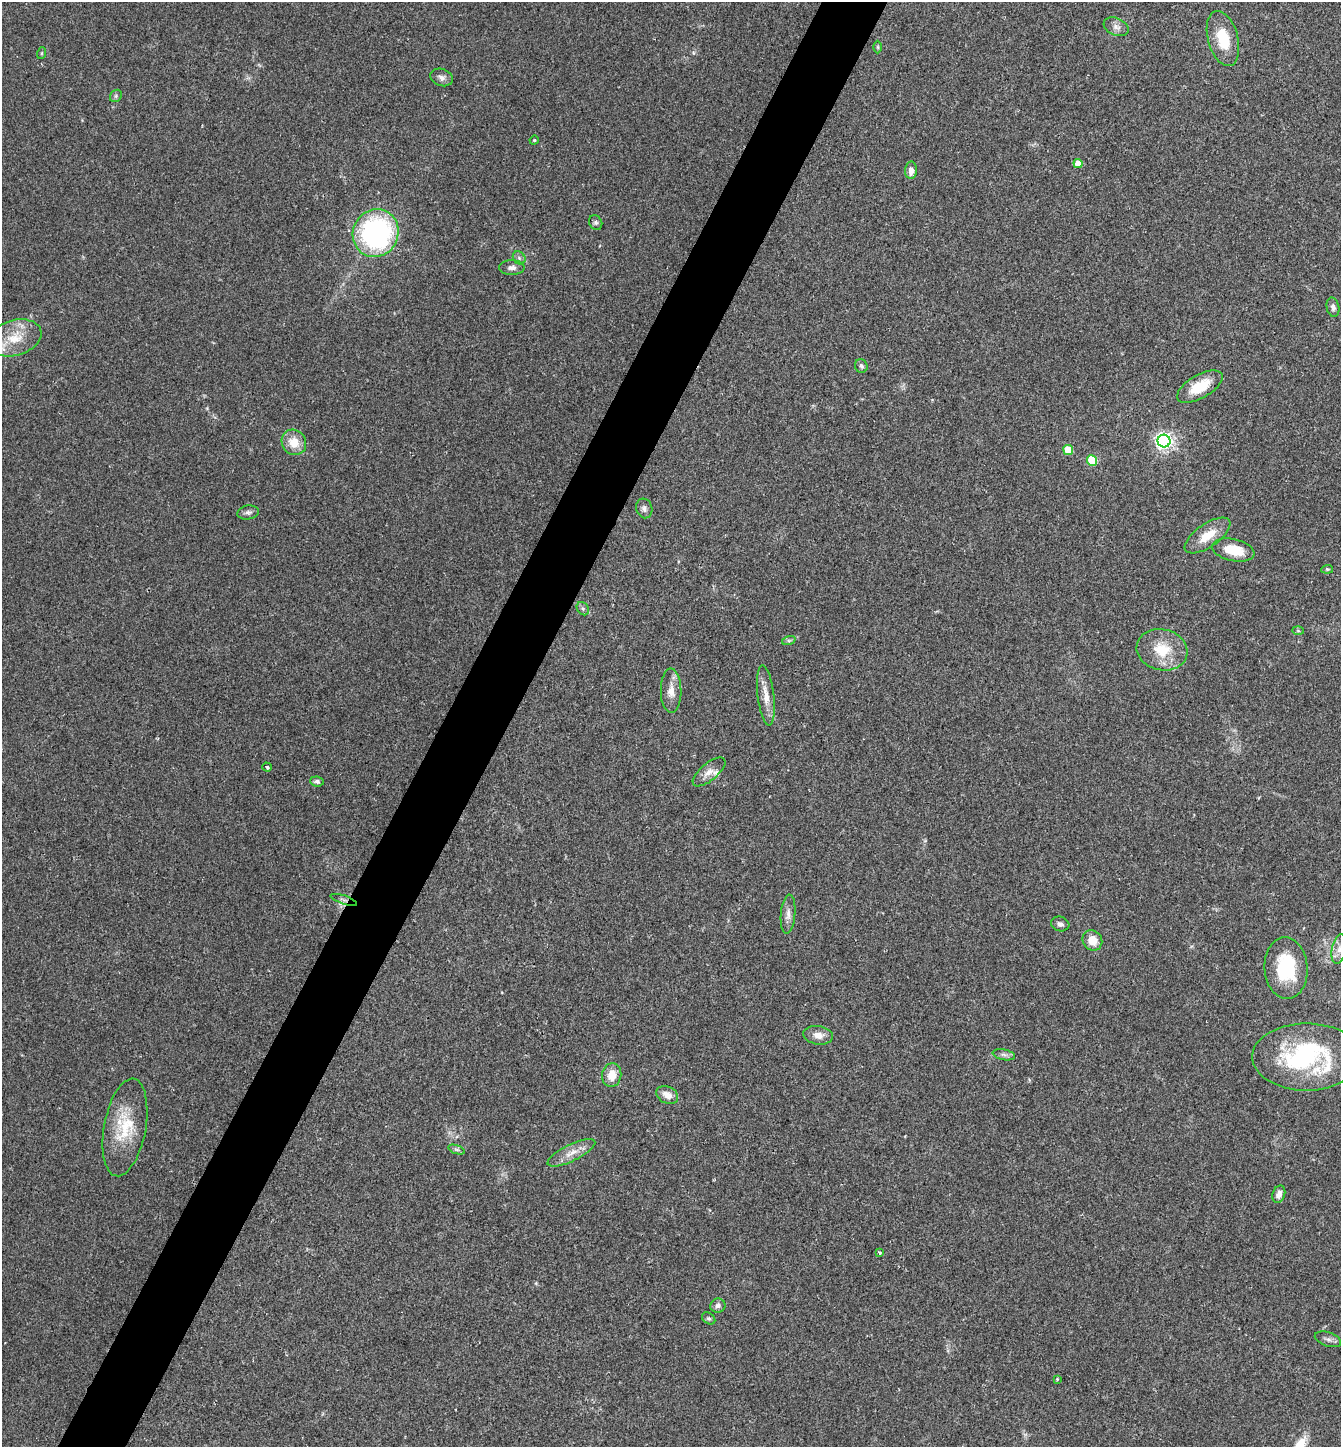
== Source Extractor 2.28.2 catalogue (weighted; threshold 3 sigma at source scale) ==
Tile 7 of 4 x 4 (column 3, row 2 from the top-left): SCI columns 2826-4164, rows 2891-4335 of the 5788 x 5779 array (HDU 1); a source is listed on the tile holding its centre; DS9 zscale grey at full resolution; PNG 1343 x 1449 px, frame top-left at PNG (2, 2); each listed source drawn as its Kron ellipse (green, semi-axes under 4 px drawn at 4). Shown black and unused: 5% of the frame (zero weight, under 2 of 3 exposures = <1% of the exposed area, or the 3 px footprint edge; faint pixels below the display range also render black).
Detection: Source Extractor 2.28.2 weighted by HDU 2 'WHT'; one run over the whole footprint, this tile lists its part. Background 0.057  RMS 0.0088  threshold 0.0396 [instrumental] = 3 sigma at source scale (4.5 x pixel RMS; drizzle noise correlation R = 1.50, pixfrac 1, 0.05/0.05 arcsec/px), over >= 5 px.
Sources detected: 57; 2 inside a brighter listed object's ellipse — not listed separately; the other 55 listed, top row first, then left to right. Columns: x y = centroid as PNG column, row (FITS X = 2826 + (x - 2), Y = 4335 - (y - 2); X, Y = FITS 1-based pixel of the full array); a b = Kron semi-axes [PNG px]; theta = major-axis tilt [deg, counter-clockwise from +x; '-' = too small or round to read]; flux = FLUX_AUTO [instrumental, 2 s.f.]
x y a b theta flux
1116 27 13 8 -23 5.1
1223 39 28 15 -75 28
878 47 6 4 -89 1.1
42 53 6 4 71 1
442 77 11 8 -19 3.9
116 96 6 5 - 1.9
534 140 5 4 - 0.99
1078 163 4 4 - 13
911 170 9 6 88 6.2
596 223 8 6 -58 2.1
376 233 24 22 63 180
519 258 7 5 -47 2.2
512 268 13 7 0 4.2
1333 307 10 6 -78 3.2
15 338 27 17 16 25
861 366 7 6 - 2.4
1200 387 25 11 30 23
1164 441 6 6 - 370
294 442 13 12 - 15
1068 450 5 5 - 29
1092 461 5 5 - 45
644 508 10 8 -72 3.5
248 512 11 7 10 3.4
1207 536 26 11 35 19
1233 550 22 11 -12 24
1327 569 6 4 6 1.1
583 609 7 5 -54 2.1
1298 631 6 4 -2 1.2
789 640 7 4 18 1.6
1162 650 26 20 -13 28
671 691 22 10 -90 10
766 695 30 8 -83 12
267 767 5 3 - 1.7
709 772 20 8 40 7.7
317 781 7 5 -7 2.6
344 900 14 3 -18 2
788 914 19 7 85 5.9
1060 924 9 7 -17 3
1092 940 10 9 - 13
1339 949 15 7 79 6.3
1286 968 31 21 -86 54
818 1035 15 9 -8 7.9
1004 1055 11 5 -11 3
1306 1057 54 33 0 130
612 1075 12 9 82 12
667 1095 11 8 -27 8
125 1127 49 21 80 41
457 1149 9 4 -19 1.7
571 1153 26 8 26 11
1279 1194 9 6 71 4.3
880 1253 4 3 - 2.3
718 1306 7 7 - 3.4
709 1318 7 5 -36 1.8
1328 1339 13 7 -19 3.4
1057 1379 3 3 - 0.83
Overlapping masked pixels (flux is a lower limit): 1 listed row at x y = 344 900
Isophote crosses this tile's border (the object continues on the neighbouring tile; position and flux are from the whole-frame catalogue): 2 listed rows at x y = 15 338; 1306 1057